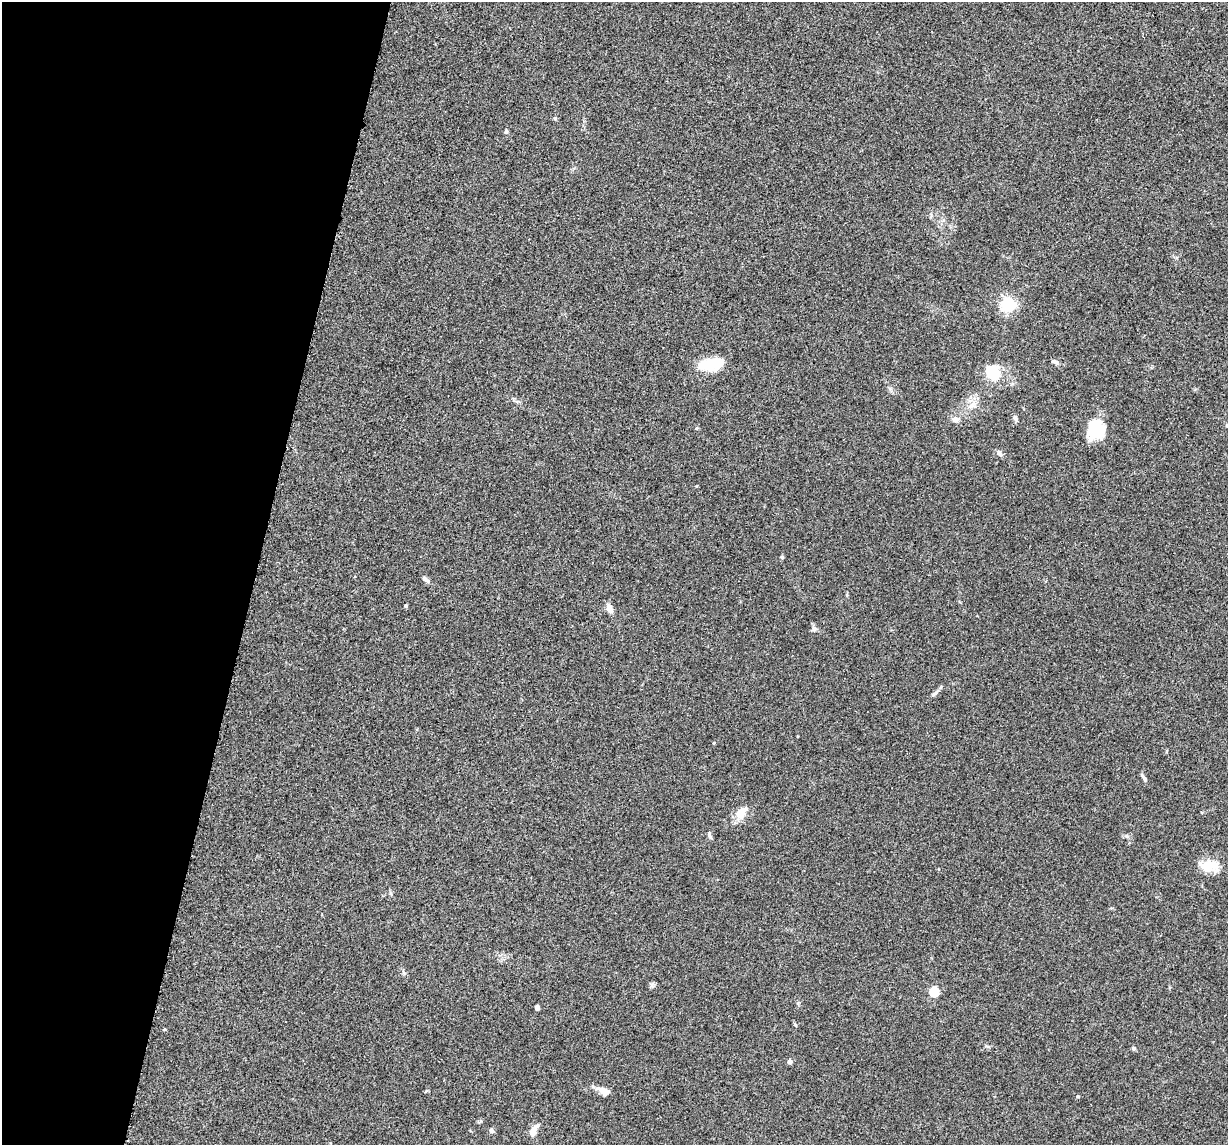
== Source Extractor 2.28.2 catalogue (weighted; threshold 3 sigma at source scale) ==
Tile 9 of 4 x 4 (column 1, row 3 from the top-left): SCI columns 34-1259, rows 1380-2522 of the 4974 x 5163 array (HDU 1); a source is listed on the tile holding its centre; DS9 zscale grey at full resolution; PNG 1230 x 1147 px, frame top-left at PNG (2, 2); no overlay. Shown black and unused: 21% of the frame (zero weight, under 3 of 5 exposures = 6% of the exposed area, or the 3 px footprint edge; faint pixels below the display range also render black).
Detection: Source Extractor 2.28.2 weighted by HDU 2 'WHT'; one run over the whole footprint, this tile lists its part. Background 0.0377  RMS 0.0053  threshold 0.0237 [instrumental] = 3 sigma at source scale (4.5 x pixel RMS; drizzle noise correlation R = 1.50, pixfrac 1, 0.05/0.05 arcsec/px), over >= 5 px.
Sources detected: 37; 3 inside a brighter object's white glare — not listed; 1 inside a brighter listed object's ellipse — not listed separately; the other 33 listed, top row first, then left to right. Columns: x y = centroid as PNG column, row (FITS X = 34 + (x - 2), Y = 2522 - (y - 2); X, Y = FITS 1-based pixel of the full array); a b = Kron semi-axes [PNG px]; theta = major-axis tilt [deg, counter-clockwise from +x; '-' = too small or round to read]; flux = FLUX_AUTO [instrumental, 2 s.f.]
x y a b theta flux
555 118 5 4 - 0.65
506 132 6 5 - 0.77
1008 304 6 6 - 130
1054 361 10 5 -19 1.2
709 365 25 17 5 12
992 371 21 14 61 9.8
971 406 12 6 37 2.7
1015 418 9 5 -81 1.2
956 419 11 7 -7 2.1
1227 425 5 5 - 0.78
1094 429 23 15 82 15
999 453 9 5 -60 1.3
782 557 5 4 - 0.53
425 579 11 5 -42 1.6
406 606 4 3 - 0.78
609 609 11 7 -69 3
814 629 7 4 -1 1
935 693 10 4 36 1.2
714 743 4 3 - 0.51
1145 779 6 5 - 0.85
740 813 17 12 47 5.6
710 835 11 4 -73 0.95
1209 866 25 15 8 9
652 985 6 6 - 1.1
934 992 5 5 - 29
537 1007 4 4 - 2.5
795 1025 5 4 - 0.51
1133 1048 5 5 - 0.81
789 1062 5 4 - 1.8
604 1091 13 8 -24 4.6
1078 1096 4 4 - 0.57
491 1130 7 5 -57 1.1
533 1131 13 7 63 4.3
Isophote crosses this tile's border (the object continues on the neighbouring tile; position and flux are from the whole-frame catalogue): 1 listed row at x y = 1227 425